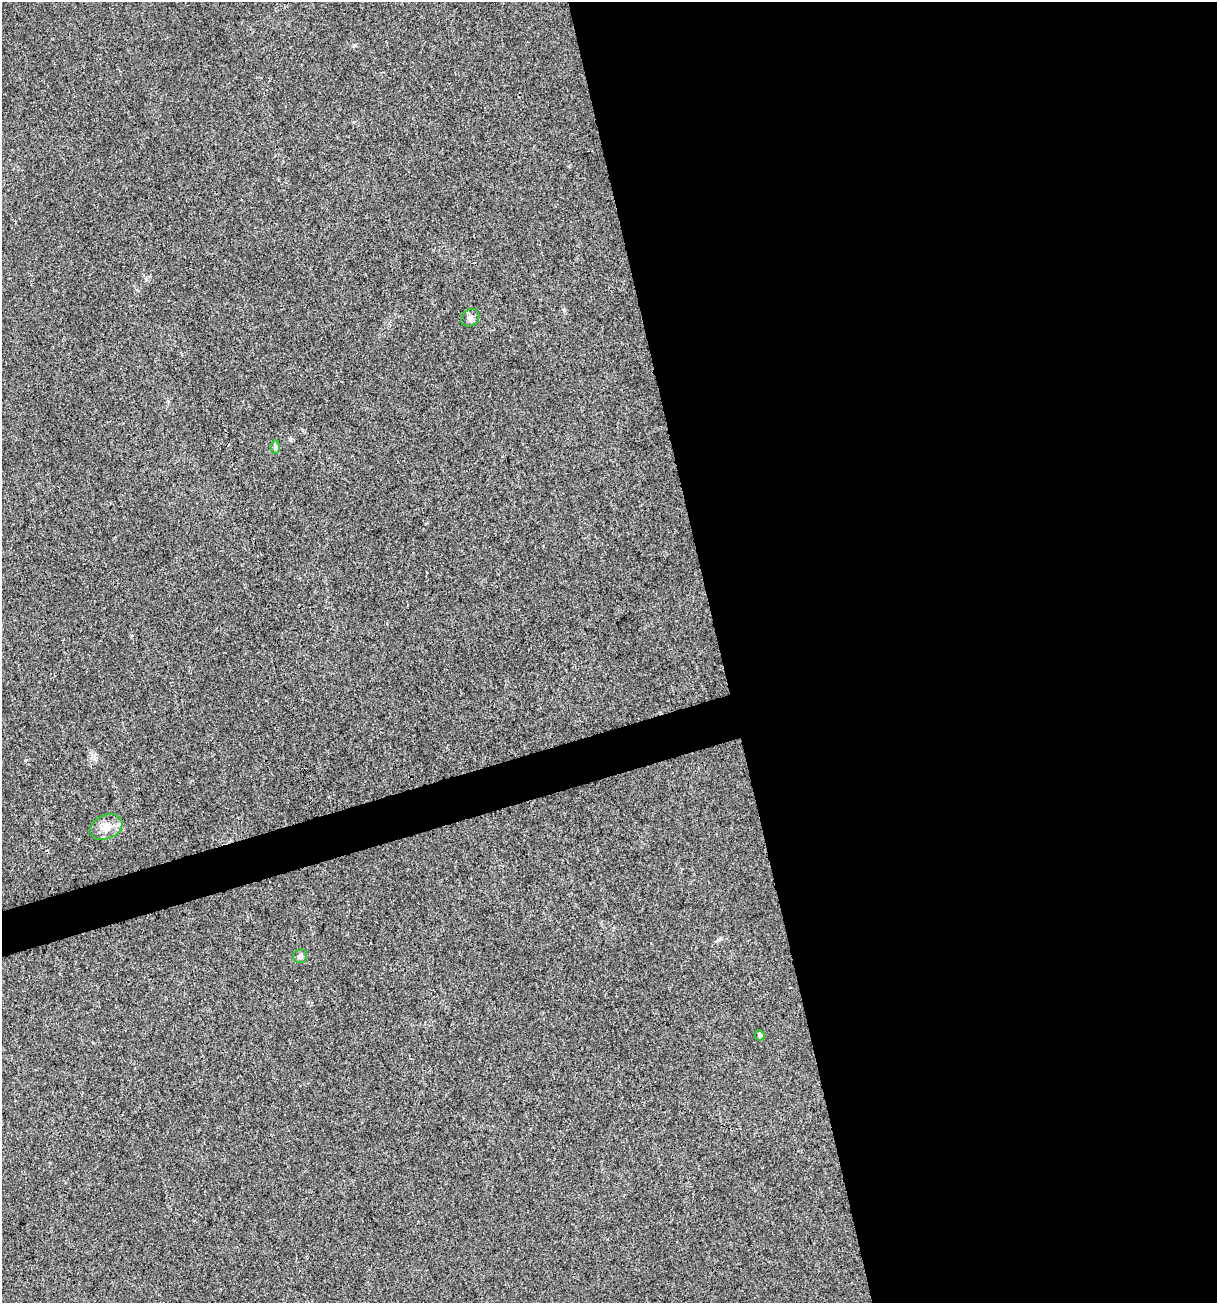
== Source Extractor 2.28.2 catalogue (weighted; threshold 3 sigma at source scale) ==
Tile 8 of 4 x 4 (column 4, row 2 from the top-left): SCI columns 3747-4961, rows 2604-3904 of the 5012 x 5207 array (HDU 1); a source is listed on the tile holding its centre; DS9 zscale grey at full resolution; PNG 1219 x 1305 px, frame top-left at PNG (2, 2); each listed source drawn as its Kron ellipse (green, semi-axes under 4 px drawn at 4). Shown black and unused: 43% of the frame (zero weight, under 3 of 4 exposures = <1% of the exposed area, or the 3 px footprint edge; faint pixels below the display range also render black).
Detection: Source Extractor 2.28.2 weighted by HDU 2 'WHT'; one run over the whole footprint, this tile lists its part. Background 0.00323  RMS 0.0026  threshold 0.0118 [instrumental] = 3 sigma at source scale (4.5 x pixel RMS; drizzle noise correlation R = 1.50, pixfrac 1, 0.0396/0.0396 arcsec/px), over >= 5 px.
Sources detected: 5; all 5 listed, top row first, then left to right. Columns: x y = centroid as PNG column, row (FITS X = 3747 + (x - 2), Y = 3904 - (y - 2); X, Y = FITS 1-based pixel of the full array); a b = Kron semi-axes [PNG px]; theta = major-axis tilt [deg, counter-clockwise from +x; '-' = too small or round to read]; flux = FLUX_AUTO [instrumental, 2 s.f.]
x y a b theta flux
470 318 10 8 44 1.1
275 447 7 4 89 0.54
106 827 17 12 21 3.2
300 956 7 6 - 0.91
760 1035 5 4 - 0.67